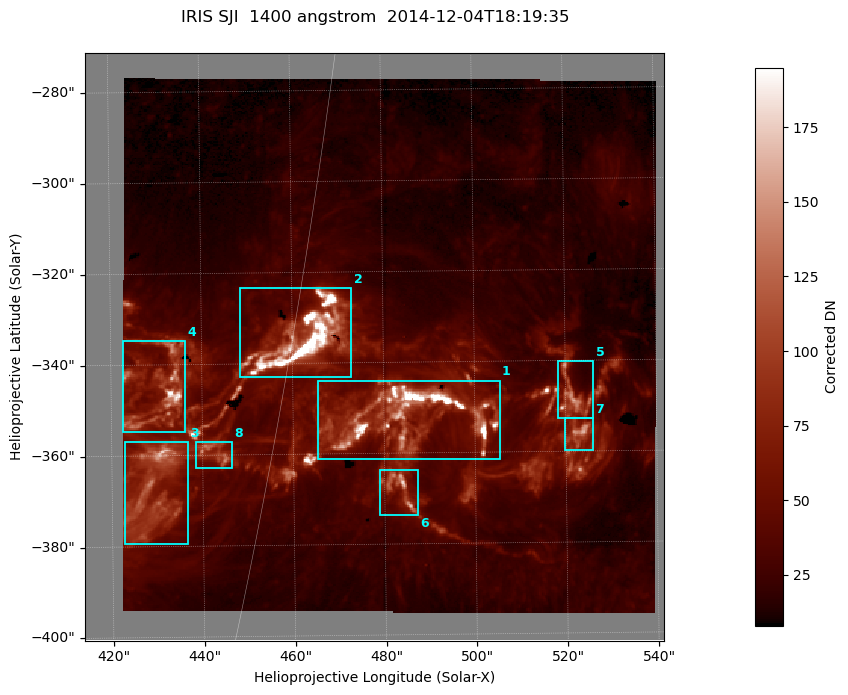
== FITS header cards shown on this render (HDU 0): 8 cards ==
TELESCOP= 'IRIS    '
INSTRUME= 'SJI     '
WAVELNTH=               1400.0
WAVEUNIT= 'Angstrom'
DATE-OBS= '2014-12-04T18:19:35.140'
CTYPE1  = 'HPLN-TAN'
CTYPE2  = 'HPLT-TAN'
BUNIT   = 'Corrected DN'

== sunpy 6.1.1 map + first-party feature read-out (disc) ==
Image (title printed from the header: IRIS SJI  1400 angstrom  2014-12-04T18:19:35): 383 x 389 px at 0.333 arcsec/px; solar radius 973 arcsec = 2925 px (partial field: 0.5% of the solar disc is inside the frame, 83% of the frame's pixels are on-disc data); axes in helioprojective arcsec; data unit Corrected DN (BUNIT, on the colour bar)
Orientation: roll -0.645 deg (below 1 deg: not rotated)
Missing data: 17% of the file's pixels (17% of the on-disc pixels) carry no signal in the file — constant fill value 0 (padding / dropout), a frame along the image border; drawn neutral grey and excluded from every search
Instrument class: DISC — disc imager (sunpy class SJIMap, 1400 A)
Bright regions (active regions / flare kernels): reference = the on-disc median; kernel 3 px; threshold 5 sigma = 63.4 Corrected DN over a disc level ~21.3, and >= 1.15x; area >= 148 px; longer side >= 5 px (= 1.7 arcsec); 8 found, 8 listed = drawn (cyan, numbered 1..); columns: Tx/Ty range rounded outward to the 1 arcsec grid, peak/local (2 s.f.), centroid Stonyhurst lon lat
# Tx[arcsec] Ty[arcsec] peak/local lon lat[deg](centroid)
1 465..506 -362..-343 11 +32 -21
2 448..473 -344..-323 12 +30 -20
3 422..437 -380..-357 7.6 +28 -22
4 422..437 -355..-334 8.9 +28 -20
5 518..527 -353..-340 6.8 +35 -21
6 479..488 -374..-363 7.5 +32 -22
7 519..526 -360..-352 7.2 +35 -21
8 438..447 -363..-357 6.1 +29 -21